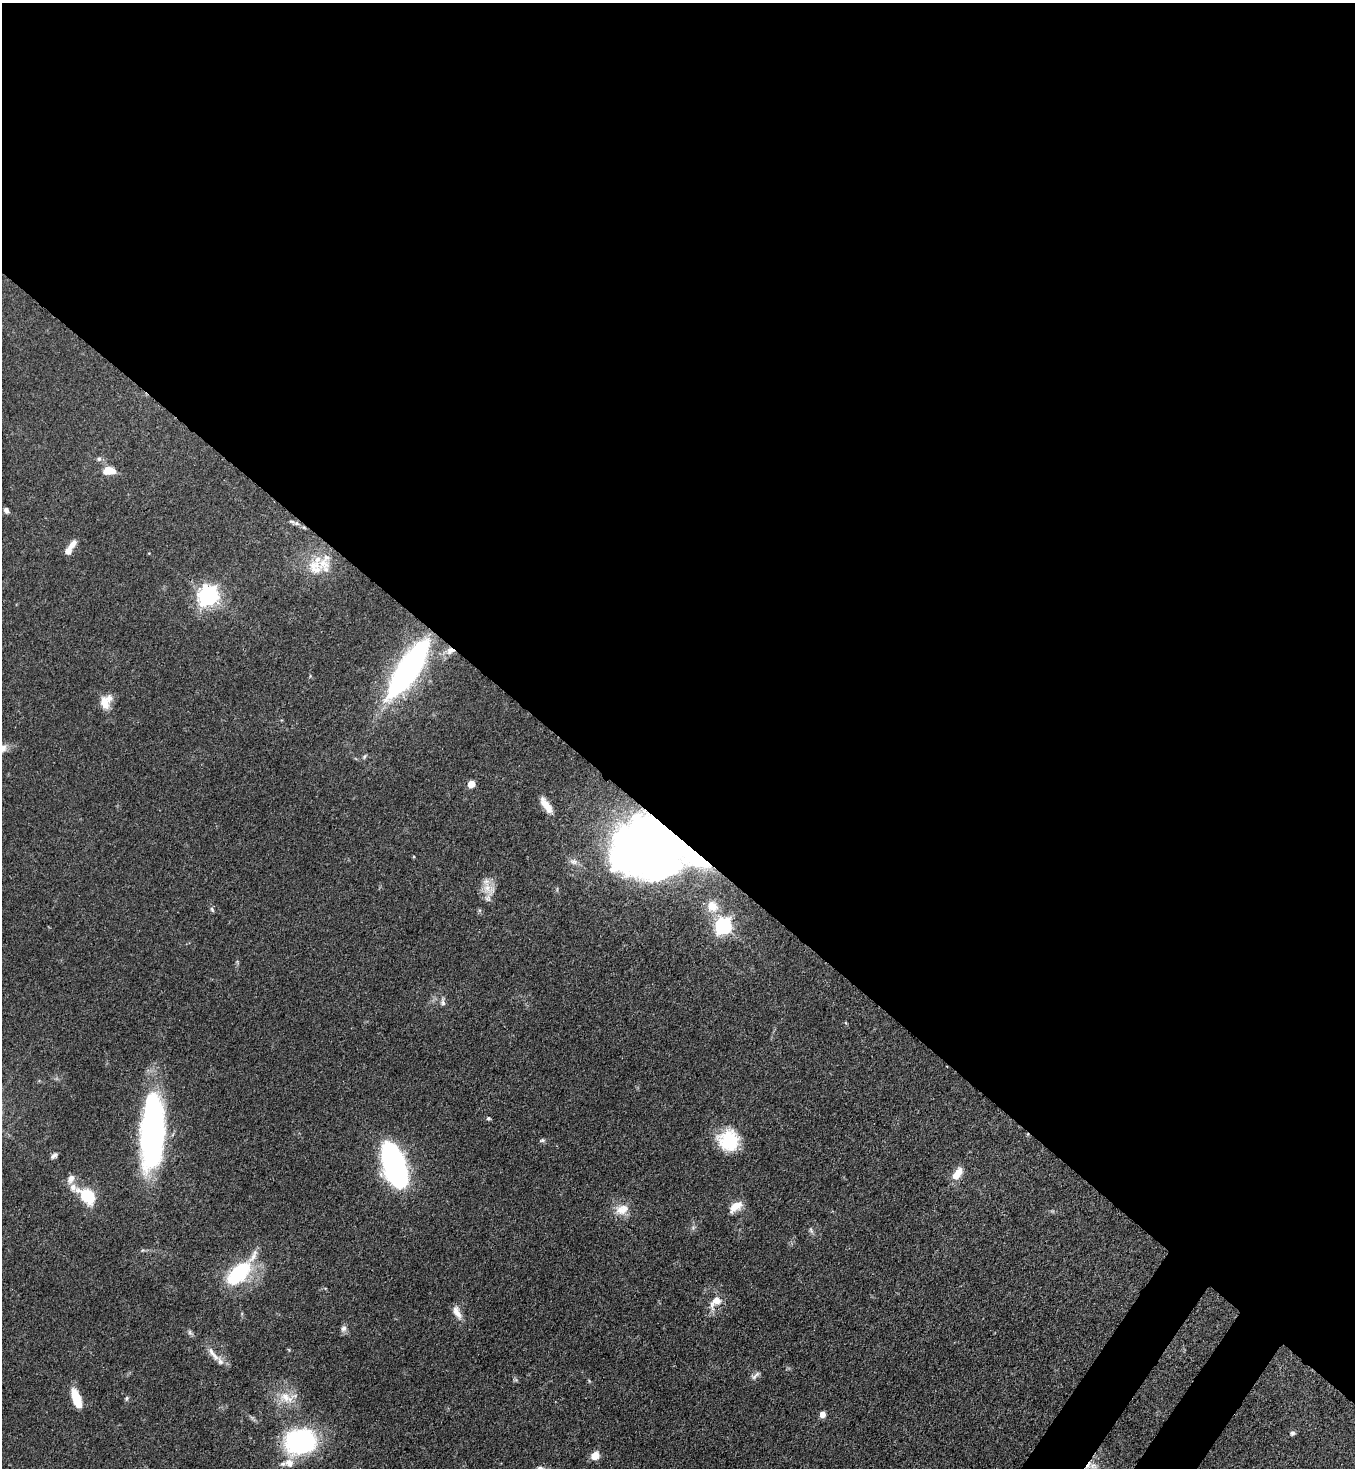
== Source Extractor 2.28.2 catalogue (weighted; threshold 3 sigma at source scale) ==
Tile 3 of 4 x 4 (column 3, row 1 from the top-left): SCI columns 2934-4286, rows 4459-5924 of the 6008 x 5986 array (HDU 1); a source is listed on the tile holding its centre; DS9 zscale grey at full resolution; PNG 1357 x 1470 px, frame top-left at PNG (2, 3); no overlay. Shown black and unused: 58% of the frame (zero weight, under 3 of 4 exposures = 7% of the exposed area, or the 3 px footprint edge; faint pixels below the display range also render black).
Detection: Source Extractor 2.28.2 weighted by HDU 2 'WHT'; one run over the whole footprint, this tile lists its part. Background 0.0641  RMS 0.0036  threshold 0.0163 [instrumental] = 3 sigma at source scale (4.5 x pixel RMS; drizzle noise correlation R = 1.50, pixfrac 1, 0.05/0.05 arcsec/px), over >= 5 px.
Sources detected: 56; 3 inside a brighter object's white glare — not listed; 3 inside a brighter listed object's ellipse — not listed separately; the other 50 listed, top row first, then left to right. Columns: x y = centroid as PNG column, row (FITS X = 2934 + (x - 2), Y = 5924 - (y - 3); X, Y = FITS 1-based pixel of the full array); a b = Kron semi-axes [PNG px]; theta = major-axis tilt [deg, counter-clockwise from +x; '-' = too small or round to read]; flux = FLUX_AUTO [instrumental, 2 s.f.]
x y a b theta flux
99 459 6 6 - 0.84
109 470 12 7 -1 7
6 510 7 6 - 1.1
297 523 8 6 -20 1
70 548 18 6 57 4.5
315 567 24 20 -51 9.8
208 596 8 7 - 190
450 651 11 9 24 2.8
409 669 56 17 57 100
106 702 17 12 64 5.2
364 757 6 5 - 0.66
471 784 5 5 - 7.1
546 805 24 9 -55 5.1
649 843 50 38 22 410
414 857 4 3 - 0.33
693 857 28 12 -26 16
574 862 11 7 -18 1.7
487 888 24 12 -29 4.7
712 906 16 14 -58 4.5
212 909 8 5 -70 0.63
723 926 7 7 - 110
443 1002 9 6 -83 1
488 1118 5 4 - 0.62
152 1135 60 21 87 110
542 1140 8 5 20 0.66
728 1140 23 22 - 16
54 1156 9 5 39 1
395 1167 34 14 -73 120
957 1174 15 7 55 5.5
73 1187 12 10 -50 2.8
87 1196 14 9 -40 19
736 1207 17 9 37 4.3
622 1209 19 13 25 5.1
811 1230 8 3 -71 0.69
239 1273 35 15 46 28
716 1301 21 11 48 4.7
457 1312 19 8 -64 2.9
344 1328 8 8 - 1.3
190 1332 7 5 -61 0.8
213 1354 26 7 -54 3.3
755 1376 15 4 45 1.2
285 1397 28 15 1 7.1
76 1398 20 8 -70 8.5
126 1398 6 5 - 0.64
822 1414 6 5 - 2.4
1292 1433 6 5 - 0.79
301 1442 27 21 8 59
595 1456 8 6 37 5.2
289 1463 12 10 -30 3.2
1093 1466 12 11 - 3.7
Overlapping masked pixels (flux is a lower limit): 5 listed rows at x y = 450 651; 649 843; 693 857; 716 1301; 1093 1466
Isophote crosses this tile's border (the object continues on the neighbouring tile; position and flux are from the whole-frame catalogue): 1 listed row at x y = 1093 1466